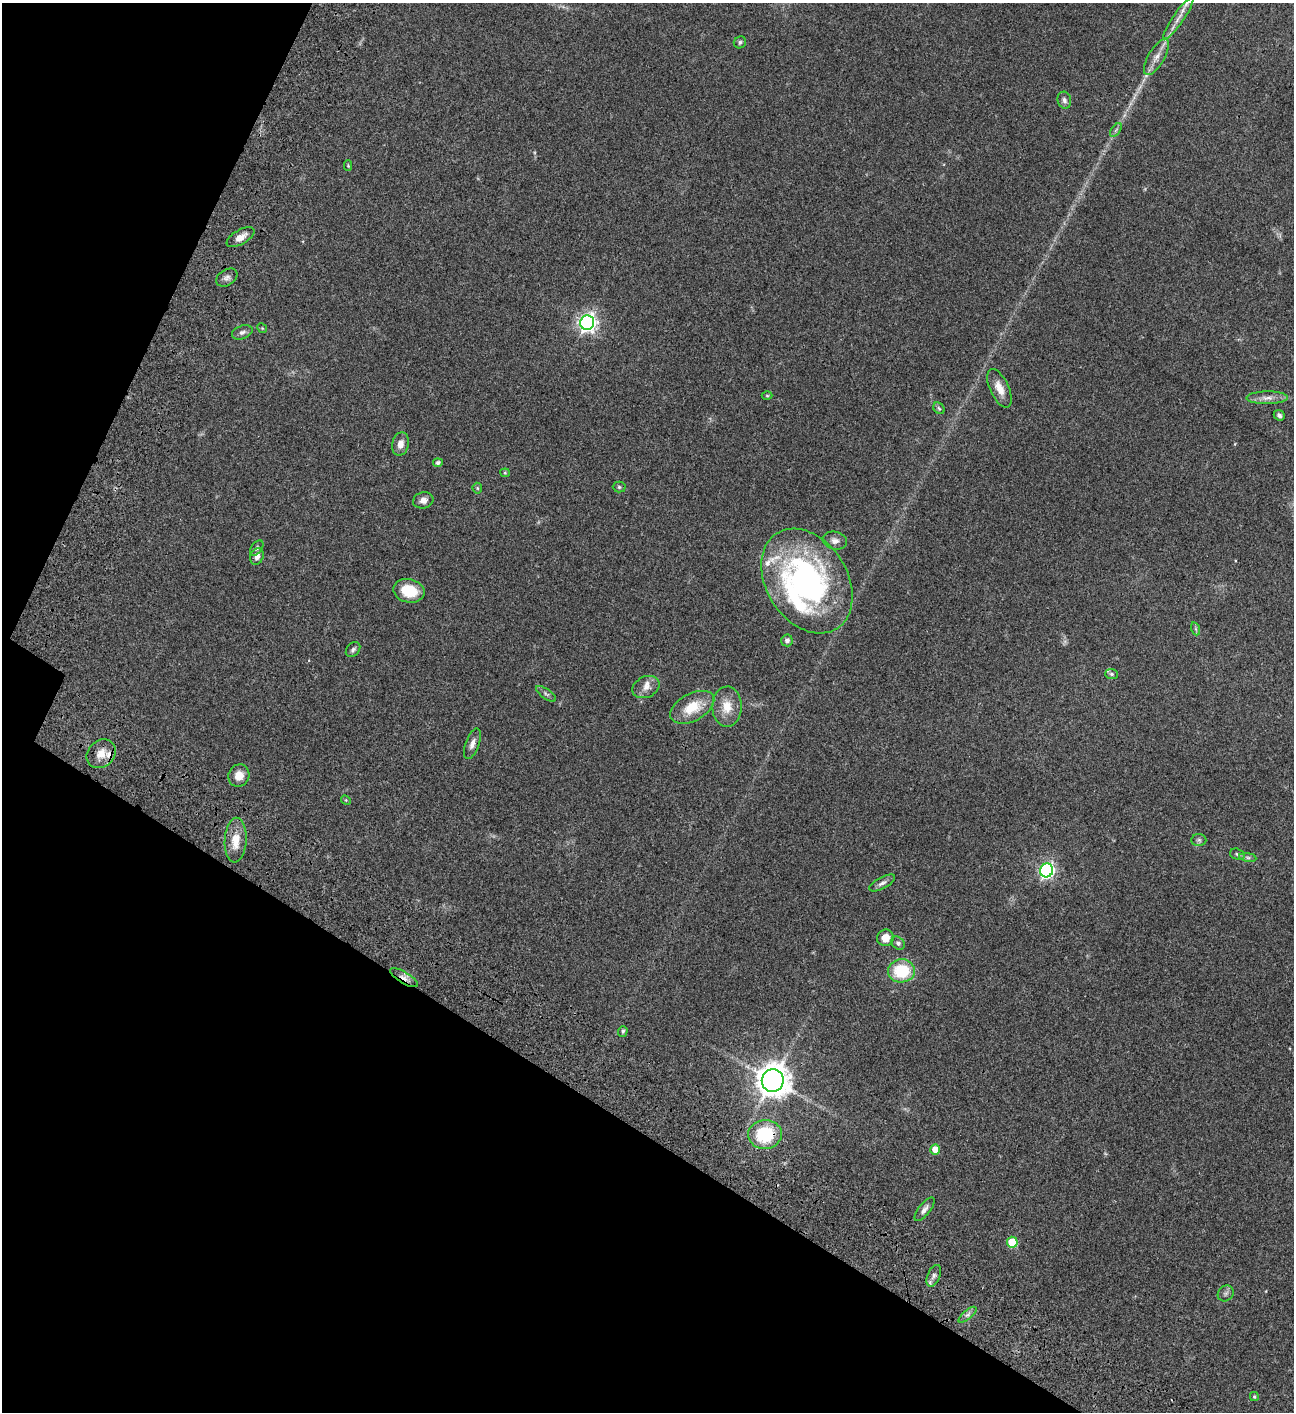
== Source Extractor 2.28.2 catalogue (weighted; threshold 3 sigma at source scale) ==
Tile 9 of 4 x 4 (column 1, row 3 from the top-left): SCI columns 505-1796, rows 1613-3022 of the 6049 x 6047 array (HDU 1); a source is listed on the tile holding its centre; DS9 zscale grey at full resolution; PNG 1296 x 1414 px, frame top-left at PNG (2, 3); each listed source drawn as its Kron ellipse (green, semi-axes under 4 px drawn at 4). Shown black and unused: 26% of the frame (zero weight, under 3 of 4 exposures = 13% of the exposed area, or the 3 px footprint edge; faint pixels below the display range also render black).
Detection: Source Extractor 2.28.2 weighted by HDU 2 'WHT'; one run over the whole footprint, this tile lists its part. Background 0.0655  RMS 0.0059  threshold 0.0266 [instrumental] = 3 sigma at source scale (4.5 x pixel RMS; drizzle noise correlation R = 1.50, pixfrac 1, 0.05/0.05 arcsec/px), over >= 5 px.
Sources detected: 63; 1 inside a brighter object's white glare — neither listed nor drawn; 3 inside a brighter listed object's ellipse — not listed separately; the other 59 listed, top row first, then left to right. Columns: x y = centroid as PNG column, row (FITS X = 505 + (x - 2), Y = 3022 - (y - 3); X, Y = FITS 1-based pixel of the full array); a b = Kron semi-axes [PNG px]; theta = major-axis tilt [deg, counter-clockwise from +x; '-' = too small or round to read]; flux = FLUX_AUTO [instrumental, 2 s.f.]
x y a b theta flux
1178 18 25 5 56 5.1
740 42 6 5 - 1.2
1156 57 20 8 59 5.4
1064 100 8 6 -75 1.8
1116 130 8 4 53 1.2
348 166 5 4 - 0.54
240 237 15 7 30 4.5
227 278 11 8 32 2.3
587 323 7 7 - 240
262 328 5 4 - 0.59
242 332 11 6 20 2
999 388 21 9 -65 6.8
767 396 5 3 - 0.55
1267 398 20 6 1 4.3
939 408 6 5 - 0.91
1279 415 6 5 - 1.6
400 444 12 8 77 4.2
438 463 5 4 - 1.4
505 473 5 4 - 0.57
619 487 6 5 - 0.99
477 488 5 5 - 0.69
423 500 10 8 15 3.2
835 541 12 9 -13 3.2
257 548 9 5 53 1.2
257 556 8 6 68 3
807 581 56 40 -57 150
409 591 16 11 -12 15
1196 629 6 4 -71 0.87
787 640 6 5 - 1.7
353 650 8 6 47 1.4
1111 674 6 5 - 1
646 687 14 10 24 4.5
546 694 12 5 -35 1.4
692 707 24 13 28 14
727 707 20 15 -90 9.3
472 744 16 7 70 3.2
101 754 16 13 42 6.7
239 775 11 10 - 6.9
346 800 5 4 - 0.56
236 840 22 11 87 11
1199 840 7 6 - 1.3
1237 854 7 5 -17 1.2
1248 857 9 4 -8 1.4
1047 870 7 6 - 130
882 883 14 5 28 2.3
885 938 8 8 - 6.8
898 943 7 6 - 1.5
901 971 13 11 2 24
404 978 16 5 -31 3.4
623 1031 5 4 - 0.89
773 1080 11 11 - 880
765 1134 17 14 3 33
935 1149 5 5 - 8.5
925 1209 14 5 52 2.5
1012 1242 5 5 - 20
934 1276 11 6 66 2.3
1226 1293 8 7 - 1.7
967 1315 11 4 40 1.8
1254 1397 4 3 - 0.8
Overlapping masked pixels (flux is a lower limit): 2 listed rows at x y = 404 978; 765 1134